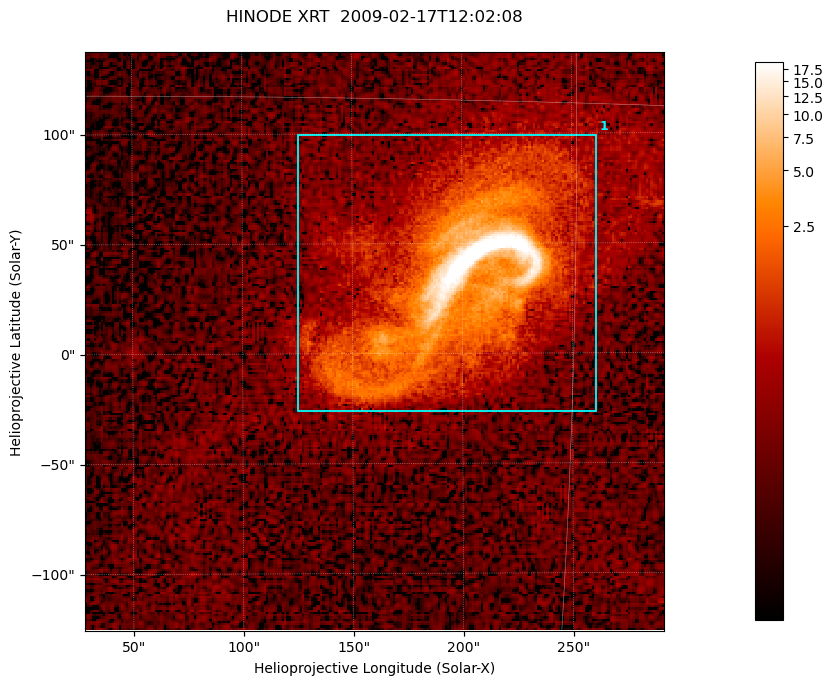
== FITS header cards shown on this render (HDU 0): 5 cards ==
TELESCOP= 'HINODE  '           /
INSTRUME= 'XRT     '           /
DATE_OBS= '2009-02-17T12:02:08.497' /
CTYPE1  = 'Solar-X '           /
CTYPE2  = 'Solar-Y '           /

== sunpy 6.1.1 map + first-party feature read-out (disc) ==
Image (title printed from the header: HINODE XRT  2009-02-17T12:02:08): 256 x 256 px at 1.03 arcsec/px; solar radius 970 arcsec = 943 px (partial field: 2.3% of the solar disc is inside the frame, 100% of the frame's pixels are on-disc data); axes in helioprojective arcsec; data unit not stated in the header (colour bar unlabelled)
Orientation: roll -0.233 deg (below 1 deg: not rotated)
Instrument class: DISC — disc imager (sunpy class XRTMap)
Bright regions (active regions / flare kernels): reference = the on-disc median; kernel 3 px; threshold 5 sigma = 0.467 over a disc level ~0.133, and >= 1.15x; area >= 65 px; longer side >= 3 px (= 3.1 arcsec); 1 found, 1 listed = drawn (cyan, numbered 1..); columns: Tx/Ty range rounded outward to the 5 arcsec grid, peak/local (2 s.f.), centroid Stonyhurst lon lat
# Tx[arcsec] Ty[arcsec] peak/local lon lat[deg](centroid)
1 125..265 -30..100 218 +12 -5